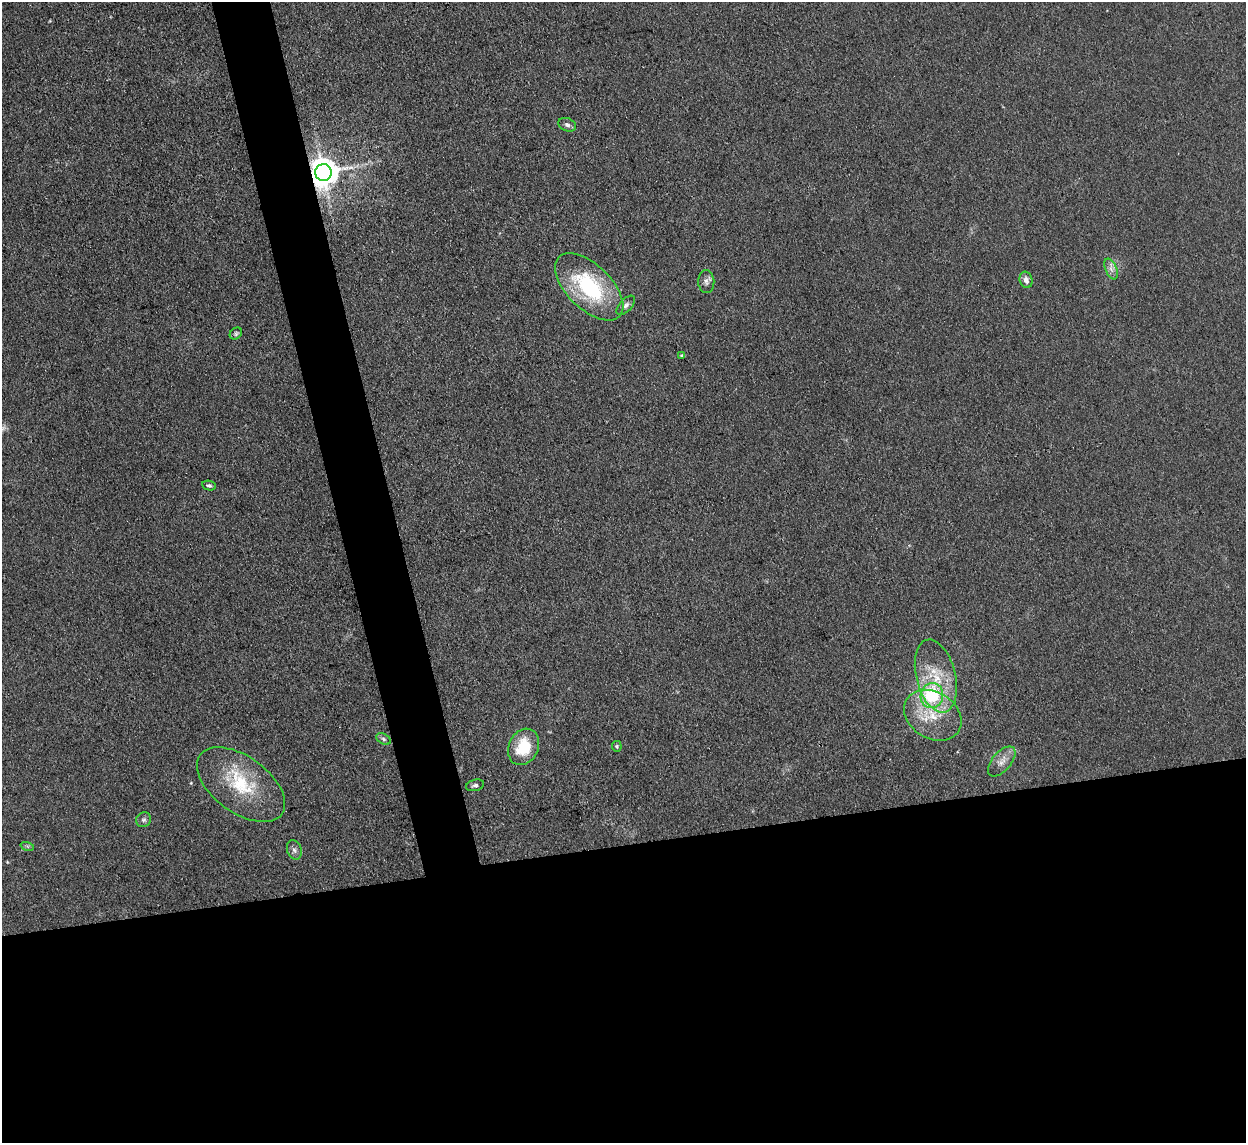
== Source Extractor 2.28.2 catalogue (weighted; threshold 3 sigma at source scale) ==
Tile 15 of 4 x 4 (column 3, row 4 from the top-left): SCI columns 2489-3732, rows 256-1396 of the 4977 x 4957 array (HDU 1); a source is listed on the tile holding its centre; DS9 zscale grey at full resolution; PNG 1248 x 1145 px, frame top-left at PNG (2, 2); each listed source drawn as its Kron ellipse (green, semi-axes under 4 px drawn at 4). Shown black and unused: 29% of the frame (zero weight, under 3 of 4 exposures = <1% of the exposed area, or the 3 px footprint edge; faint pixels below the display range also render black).
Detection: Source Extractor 2.28.2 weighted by HDU 2 'WHT'; one run over the whole footprint, this tile lists its part. Background 0.0975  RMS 0.0072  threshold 0.0325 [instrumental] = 3 sigma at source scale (4.5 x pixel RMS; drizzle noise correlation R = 1.50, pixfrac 1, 0.05/0.05 arcsec/px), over >= 5 px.
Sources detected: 22; all 22 listed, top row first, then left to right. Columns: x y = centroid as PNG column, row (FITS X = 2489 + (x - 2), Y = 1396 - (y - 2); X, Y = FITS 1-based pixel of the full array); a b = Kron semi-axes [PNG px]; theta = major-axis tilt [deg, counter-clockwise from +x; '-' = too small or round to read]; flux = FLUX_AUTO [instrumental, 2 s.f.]
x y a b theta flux
567 125 9 6 -21 2.5
323 173 8 8 - 1300
1111 269 11 5 -66 3.3
1026 280 8 6 -75 4.4
706 282 11 8 -88 3.1
589 287 42 22 -44 71
626 305 12 6 47 2.8
236 333 7 5 40 1.4
682 356 4 3 - 1.3
209 486 7 4 -11 1.6
936 676 37 19 -76 31
932 696 12 11 - 47
933 715 30 23 -31 29
383 739 7 5 -28 1.8
617 746 5 5 - 1.1
524 747 19 14 65 27
1002 761 18 9 49 6.1
241 785 50 28 -36 48
475 785 9 5 14 2
144 820 8 7 - 2.3
27 846 7 4 -18 1.3
294 850 10 7 -70 2.7
Overlapping masked pixels (flux is a lower limit): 2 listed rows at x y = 323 173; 589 287